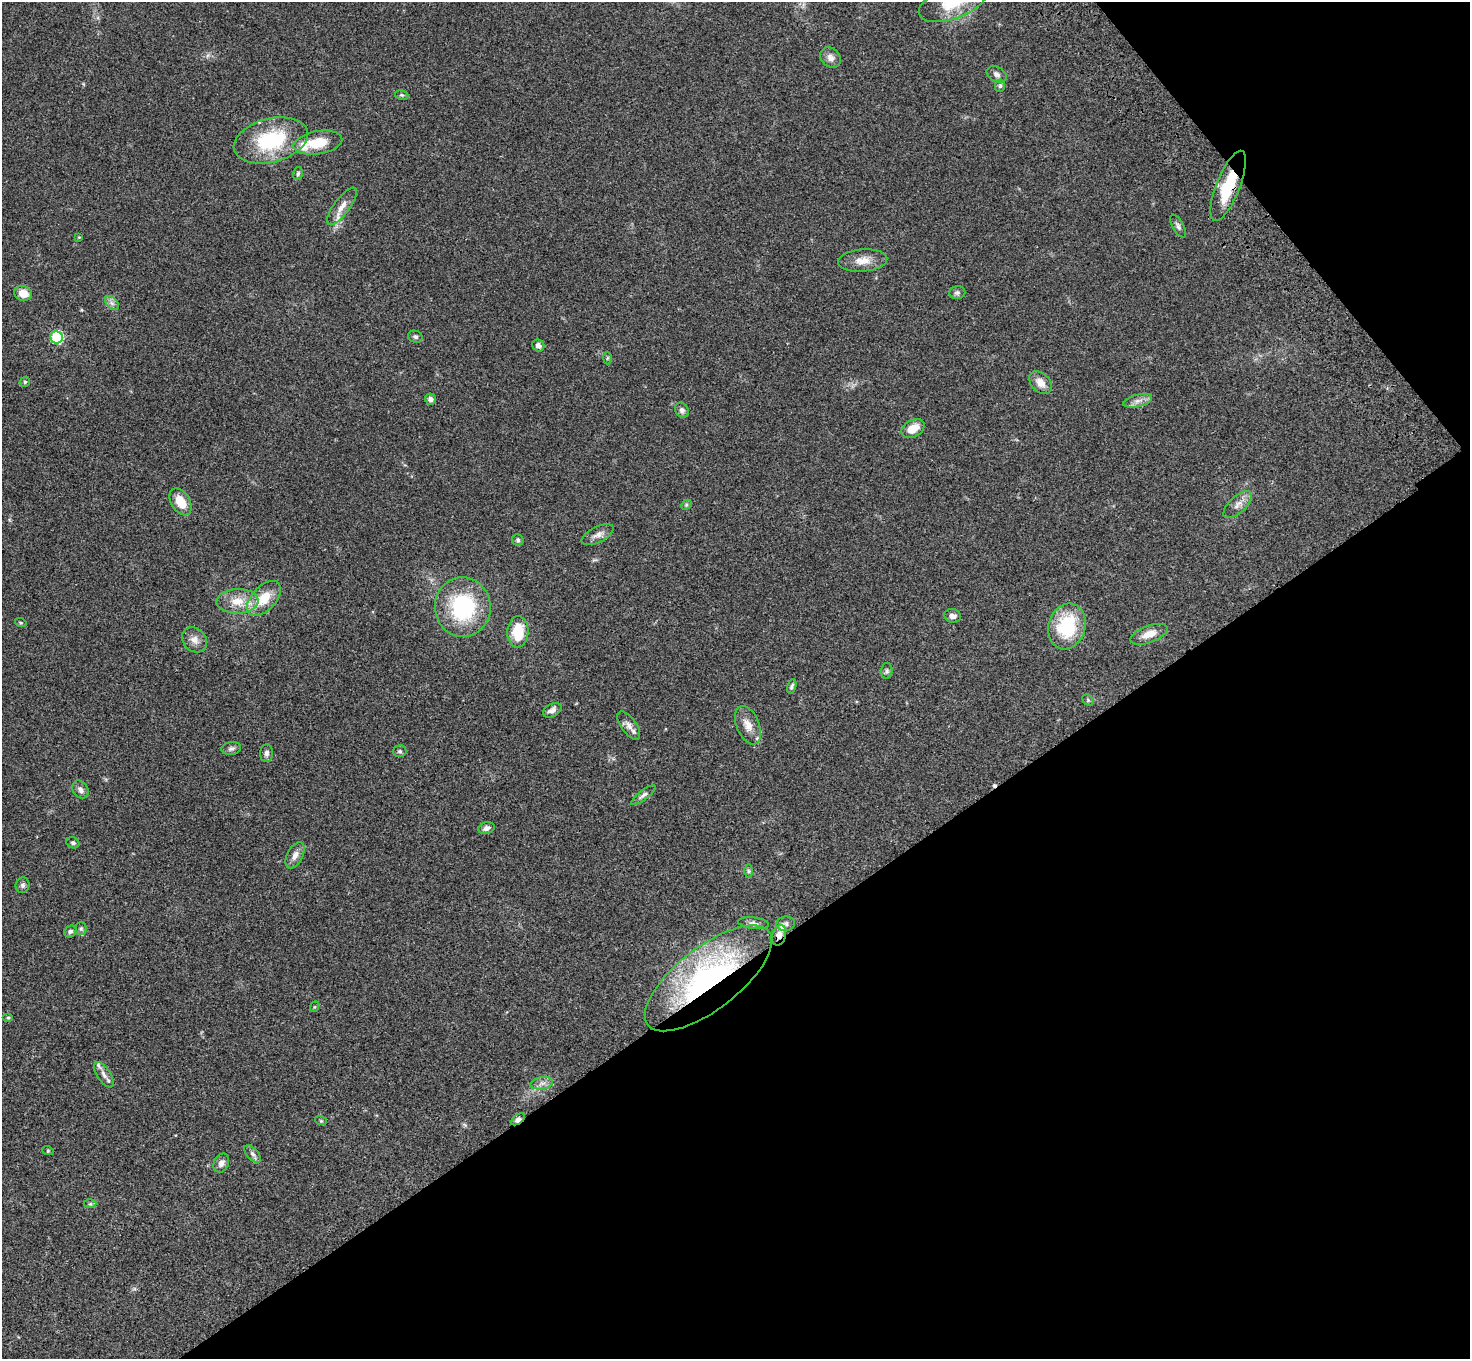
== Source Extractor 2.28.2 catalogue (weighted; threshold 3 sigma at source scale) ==
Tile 12 of 4 x 4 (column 4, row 3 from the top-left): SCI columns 4511-5978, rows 1736-3092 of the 6083 x 6047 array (HDU 1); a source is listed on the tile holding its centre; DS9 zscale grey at full resolution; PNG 1472 x 1361 px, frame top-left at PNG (2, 2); each listed source drawn as its Kron ellipse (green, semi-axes under 4 px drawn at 4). Shown black and unused: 34% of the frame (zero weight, under 3 of 4 exposures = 6% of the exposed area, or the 3 px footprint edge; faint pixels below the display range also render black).
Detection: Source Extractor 2.28.2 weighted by HDU 2 'WHT'; one run over the whole footprint, this tile lists its part. Background 0.0472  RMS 0.0052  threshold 0.0233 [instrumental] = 3 sigma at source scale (4.5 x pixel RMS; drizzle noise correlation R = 1.50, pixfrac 1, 0.05/0.05 arcsec/px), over >= 5 px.
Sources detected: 76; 1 cosmic-ray / hot-pixel residue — neither listed nor drawn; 3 inside a brighter listed object's ellipse — not listed separately; the other 72 listed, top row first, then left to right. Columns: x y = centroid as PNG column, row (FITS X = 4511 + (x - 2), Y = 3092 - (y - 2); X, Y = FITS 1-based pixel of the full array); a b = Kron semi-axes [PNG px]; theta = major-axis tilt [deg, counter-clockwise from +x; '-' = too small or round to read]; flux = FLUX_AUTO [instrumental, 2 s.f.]
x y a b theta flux
953 2 36 16 21 21
831 58 11 9 -41 2.8
997 74 11 7 -30 1.8
1000 86 6 5 - 0.82
402 95 7 4 -11 0.81
271 140 38 22 14 36
318 143 24 11 10 13
298 173 6 5 - 0.95
1228 186 37 11 68 21
342 206 22 8 54 5.1
1178 226 12 5 -61 1.5
79 237 3 3 - 0.39
863 260 24 11 4 6.6
23 293 9 7 -17 5.6
957 293 8 6 9 1.3
112 303 8 5 -45 1.6
56 337 6 6 - 47
415 337 7 6 - 1.2
538 345 6 5 - 2.1
607 358 6 4 89 0.67
25 382 5 4 - 0.66
1041 383 13 9 -44 4.8
431 399 6 5 - 1.7
1138 401 15 6 14 2.9
682 410 8 6 -58 1.7
913 429 12 8 30 7.4
181 502 15 9 -59 8.4
1238 504 18 8 42 3.8
686 505 6 4 46 0.65
597 535 17 8 26 3.1
518 540 6 5 - 1.1
264 598 21 12 46 12
237 601 21 12 2 8.7
463 607 30 28 -86 45
952 616 8 7 - 2.2
21 623 6 4 -18 0.61
1067 627 23 18 73 31
518 632 15 10 88 13
1149 634 19 8 20 6.1
194 640 14 11 -43 3.8
887 671 8 5 88 1
792 686 7 4 74 1.1
1088 700 6 5 - 0.74
552 710 10 6 28 2.3
748 725 20 11 -67 5.7
629 726 16 7 -54 3.1
231 748 10 6 9 1.4
400 751 6 6 - 1
267 753 9 6 87 1.9
80 789 10 7 -56 2.2
643 795 15 4 37 1.6
487 828 8 5 18 2
73 843 7 5 -24 0.98
295 855 14 7 63 3.2
749 871 7 4 -89 0.77
23 885 8 7 - 1.2
754 923 16 5 -7 1.9
786 924 9 7 7 1.5
81 928 6 5 - 0.92
70 931 6 5 - 1.2
779 935 10 7 76 3.3
708 978 76 31 38 110
314 1007 5 3 - 0.46
8 1018 5 3 - 0.53
104 1075 14 6 -57 2.7
542 1083 11 6 10 2.5
518 1119 8 4 36 2.4
321 1121 6 3 -18 0.5
48 1151 5 3 - 0.48
253 1154 10 5 -48 1.7
221 1163 10 7 65 2.3
90 1204 6 4 2 0.76
Overlapping masked pixels (flux is a lower limit): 4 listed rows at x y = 1228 186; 779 935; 708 978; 518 1119
Isophote crosses this tile's border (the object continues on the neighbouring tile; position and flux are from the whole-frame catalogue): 1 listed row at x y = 953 2